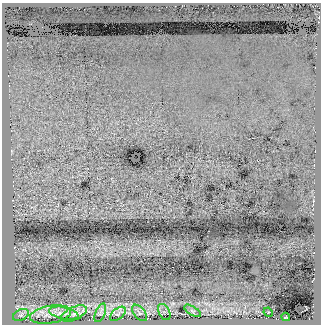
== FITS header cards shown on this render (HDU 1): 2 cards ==
NAXIS1  =                  319
NAXIS2  =                  322

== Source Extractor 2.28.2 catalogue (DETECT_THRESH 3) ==
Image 319 x 322 px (HDU 1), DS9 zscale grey, 1 PNG px = 1 image px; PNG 323 x 326 px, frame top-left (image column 1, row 322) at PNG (2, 3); each listed source drawn as its Kron ellipse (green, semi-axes under 4 px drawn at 4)
Background 194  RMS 16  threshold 47.3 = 3 sigma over >= 5 px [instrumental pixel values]
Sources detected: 11; all 11 listed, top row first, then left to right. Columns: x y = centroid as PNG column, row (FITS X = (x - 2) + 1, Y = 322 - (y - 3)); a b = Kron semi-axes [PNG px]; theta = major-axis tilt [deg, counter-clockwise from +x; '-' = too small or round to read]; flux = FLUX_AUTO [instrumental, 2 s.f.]
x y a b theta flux
193 311 9 4 -31 2200
164 312 9 5 -62 2300
268 312 5 4 - 1200
64 313 15 6 -12 7300
100 313 10 5 67 2300
139 313 10 5 -50 2700
74 314 14 6 24 6600
118 314 9 5 40 2800
21 315 8 5 24 2600
51 315 21 9 9 11000
286 317 4 3 - 1300